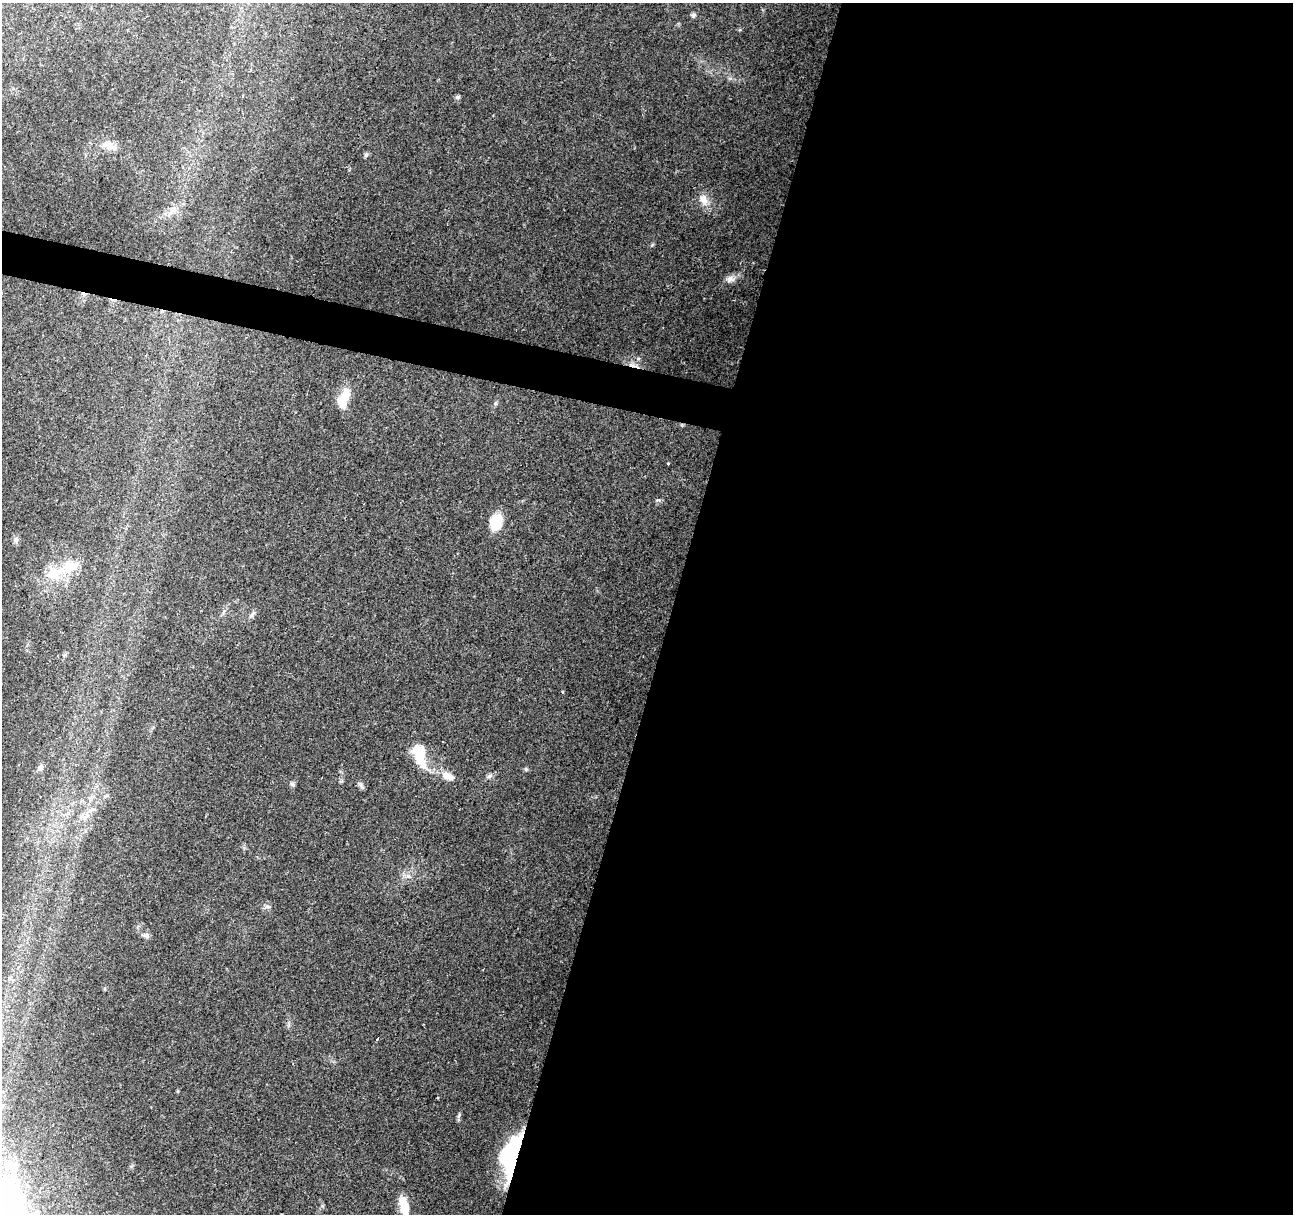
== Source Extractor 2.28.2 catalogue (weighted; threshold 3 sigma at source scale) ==
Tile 12 of 4 x 4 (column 4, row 3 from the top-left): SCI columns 3873-5163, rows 1433-2644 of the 5170 x 5350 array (HDU 1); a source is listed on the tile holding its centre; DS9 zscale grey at full resolution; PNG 1295 x 1216 px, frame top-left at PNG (2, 3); no overlay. Shown black and unused: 50% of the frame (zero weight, under 2 of 3 exposures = <1% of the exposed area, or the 3 px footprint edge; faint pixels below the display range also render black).
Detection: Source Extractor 2.28.2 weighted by HDU 2 'WHT'; one run over the whole footprint, this tile lists its part. Background 0.0675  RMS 0.0084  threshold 0.0376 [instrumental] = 3 sigma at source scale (4.5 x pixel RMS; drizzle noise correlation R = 1.50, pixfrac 1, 0.0396/0.0396 arcsec/px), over >= 5 px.
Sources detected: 33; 1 inside a brighter object's white glare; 2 cosmic-ray / hot-pixel residue — not listed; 2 inside a brighter listed object's ellipse — not listed separately; the other 28 listed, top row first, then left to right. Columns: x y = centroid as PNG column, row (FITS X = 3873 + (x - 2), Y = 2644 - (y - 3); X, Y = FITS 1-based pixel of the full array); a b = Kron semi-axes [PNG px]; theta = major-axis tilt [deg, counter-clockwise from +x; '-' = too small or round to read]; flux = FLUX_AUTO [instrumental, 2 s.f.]
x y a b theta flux
693 15 6 6 - 1.6
458 97 7 5 16 1.6
109 146 23 8 -19 8.3
366 155 7 5 59 1.4
704 200 17 10 -63 8.3
173 210 9 6 68 3.6
730 279 13 9 9 4.8
343 399 23 11 67 18
668 463 3 3 - 0.9
496 522 20 14 74 18
16 540 10 6 -83 2.7
54 574 25 18 14 24
252 615 12 5 54 2.6
562 692 3 3 - 2.9
443 742 2 2 - 0.62
419 755 33 14 -73 23
40 767 9 7 52 2.8
526 769 5 5 - 1.2
448 776 14 8 -24 8.3
490 776 7 6 - 1.9
292 784 7 5 -15 1.7
106 796 6 4 20 1.2
267 907 7 4 18 1.7
146 935 9 7 -38 2.7
377 1039 3 3 - 3.8
512 1155 45 20 76 76
4 1201 107 31 -72 230
404 1207 25 10 -78 16
Overlapping masked pixels (flux is a lower limit): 1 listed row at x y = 512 1155
Isophote crosses this tile's border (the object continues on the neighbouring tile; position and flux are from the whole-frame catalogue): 2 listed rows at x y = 4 1201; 404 1207
Unlisted compact peaks at least as high as the median listed source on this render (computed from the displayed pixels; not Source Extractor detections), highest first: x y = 459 1115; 658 500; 652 245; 361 786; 495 403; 322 1206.